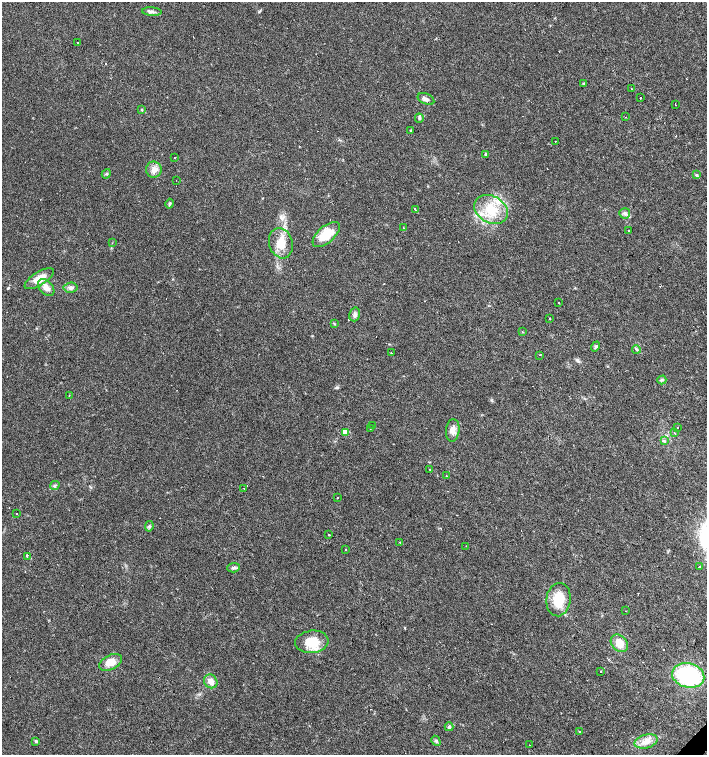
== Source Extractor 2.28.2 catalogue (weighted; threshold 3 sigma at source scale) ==
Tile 6 of 4 x 4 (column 2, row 2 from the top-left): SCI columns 1628-3036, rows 3009-4513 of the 6005 x 6018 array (HDU 1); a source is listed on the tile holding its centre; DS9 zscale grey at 2 x 2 block average (1 PNG px = mean of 2 x 2 image px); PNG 709 x 757 px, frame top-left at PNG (2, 2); each listed source drawn as its Kron ellipse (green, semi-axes under 4 px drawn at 4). Shown black and unused: <1% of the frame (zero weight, under 3 of 4 exposures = <1% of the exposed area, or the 3 px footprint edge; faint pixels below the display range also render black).
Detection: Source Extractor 2.28.2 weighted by HDU 2 'WHT'; one run over the whole footprint, this tile lists its part. Background 0.0164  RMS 0.0027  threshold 0.0124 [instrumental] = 3 sigma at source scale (4.5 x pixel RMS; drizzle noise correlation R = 1.50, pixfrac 1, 0.0396/0.0396 arcsec/px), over >= 5 px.
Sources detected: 94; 16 cosmic-ray / hot-pixel residue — neither listed nor drawn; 2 inside a brighter listed object's ellipse — not listed separately; the other 76 listed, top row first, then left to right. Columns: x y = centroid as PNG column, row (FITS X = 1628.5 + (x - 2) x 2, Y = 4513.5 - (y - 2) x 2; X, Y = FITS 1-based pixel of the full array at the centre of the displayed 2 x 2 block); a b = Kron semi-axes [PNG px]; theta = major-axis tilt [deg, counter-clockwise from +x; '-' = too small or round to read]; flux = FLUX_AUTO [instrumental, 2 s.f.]
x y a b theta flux
152 12 10 4 -4 2.1
77 43 2 2 - 1.1
584 83 4 2 - 0.54
632 89 2 2 - 2.3
640 98 2 2 - 0.97
426 99 9 5 -25 2.4
676 105 2 2 - 1.4
142 110 3 3 - 0.6
626 117 2 2 - 0.52
419 118 4 3 - 0.97
411 130 3 2 - 0.58
555 142 2 2 - 0.87
486 154 4 3 - 0.81
175 158 2 2 - 1.4
154 170 8 7 - 3.8
106 174 5 3 - 0.89
696 175 4 3 - 1
176 180 2 2 - 1.4
170 204 5 3 - 0.89
415 209 2 2 - 2.6
491 209 18 13 -29 18
625 213 5 5 - 1.8
403 227 2 2 - 0.3
628 230 2 2 - 2.3
326 234 16 8 41 16
112 243 2 2 - 0.65
281 243 15 11 -73 10
39 279 16 6 32 9.3
46 288 10 6 -46 5.3
70 288 7 5 5 2.1
558 303 2 2 - 1.7
355 314 7 5 74 2
550 318 2 2 - 0.77
334 323 3 3 - 0.54
522 332 3 2 - 0.33
596 346 5 3 - 0.92
636 349 4 3 - 0.97
391 353 2 2 - 1.2
540 355 2 2 - 1.6
662 380 4 4 - 1
69 396 2 2 - 0.8
373 426 2 2 - 2.1
677 427 2 2 - 1
370 428 2 2 - 1.1
453 430 11 7 84 4.6
345 432 3 3 - 16
675 433 2 2 - 1.7
664 441 3 2 - 0.52
430 470 2 2 - 0.88
446 476 2 2 - 0.64
55 485 5 2 - 0.7
244 488 2 2 - 0.33
337 497 2 2 - 2.1
16 514 2 2 - 4.6
149 526 5 3 - 0.96
329 535 2 2 - 1.6
400 542 2 2 - 0.41
466 546 2 2 - 1.7
345 549 2 2 - 1.4
27 556 2 2 - 4.6
700 567 2 2 - 0.6
233 568 6 4 5 1.7
558 600 17 12 83 15
626 611 2 2 - 0.62
312 642 16 11 6 15
619 643 10 7 -46 8.7
110 662 12 7 28 7.6
601 672 2 2 - 2.2
688 675 16 12 -14 61
211 681 7 6 - 4.4
449 727 4 4 - 1
580 732 3 3 - 0.86
36 741 4 3 - 0.76
436 741 5 4 - 1.1
646 741 12 6 15 5.6
530 745 2 2 - 1.5
Diffuse or blended objects may show on this block-average render without a row.